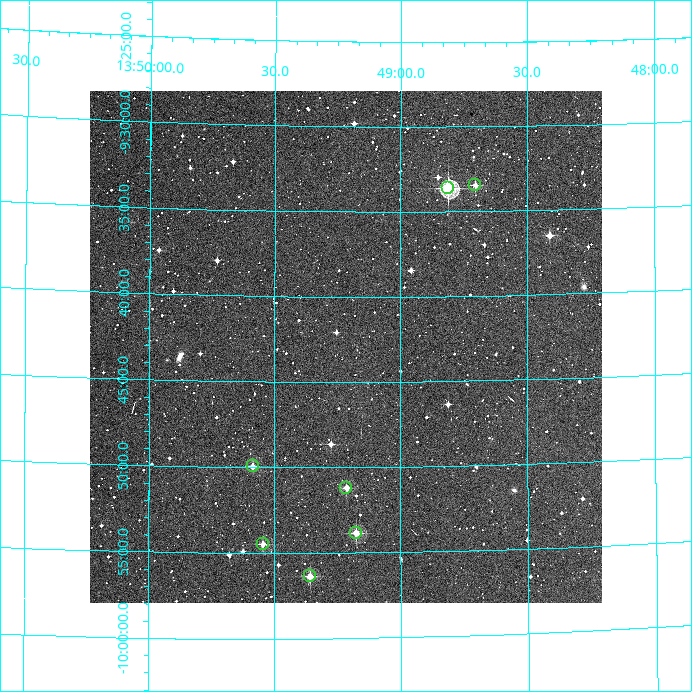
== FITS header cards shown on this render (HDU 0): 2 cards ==
NAXIS1  =                  512
NAXIS2  =                  512

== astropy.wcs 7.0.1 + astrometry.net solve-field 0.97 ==
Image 512 x 512 px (HDU 0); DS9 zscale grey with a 90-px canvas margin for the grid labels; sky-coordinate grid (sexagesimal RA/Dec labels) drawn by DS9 from the SOLVED WCS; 7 Tycho-2 reference stars matched to detected sources circled (green)
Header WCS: RA---TAN/DEC--TAN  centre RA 13:49:13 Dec -09:43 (207.30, -9.71 deg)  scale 3.52 arcsec/px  FOV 30.0' x 30.0'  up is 0 deg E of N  parity normal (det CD < 0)
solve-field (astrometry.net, Tycho-2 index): VERIFIED the header's WCS against the Tycho-2 star catalogue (verified at 2 index scales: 7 matches each, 0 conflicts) and refined it, rather than solving blind
Solved WCS: RA---TAN-SIP/DEC--TAN-SIP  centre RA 13:49:13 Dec -09:43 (207.30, -9.72 deg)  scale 3.52 arcsec/px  FOV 30.0' x 30.0'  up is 0 deg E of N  parity normal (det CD < 0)
The solver's refit moves the header's centre by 1.9 arcsec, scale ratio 1.001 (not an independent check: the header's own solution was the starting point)
Tycho-2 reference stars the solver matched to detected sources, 7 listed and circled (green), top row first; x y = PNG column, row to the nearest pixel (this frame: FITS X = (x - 90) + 1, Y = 512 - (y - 91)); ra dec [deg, ICRS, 3 dp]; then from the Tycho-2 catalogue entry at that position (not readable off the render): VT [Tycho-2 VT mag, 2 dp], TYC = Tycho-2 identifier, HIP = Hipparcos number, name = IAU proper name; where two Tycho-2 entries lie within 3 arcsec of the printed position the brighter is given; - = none
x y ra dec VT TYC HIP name
475 185 207.176 -9.558 11.69 5553-738-1 - -
448 188 207.202 -9.561 9.44 5553-1039-1 - -
253 466 207.396 -9.832 11.34 5553-862-1 - -
346 488 207.303 -9.853 11.09 5553-945-1 - -
356 533 207.294 -9.897 10.95 5553-1360-1 - -
263 544 207.386 -9.908 11.23 5553-1071-1 - -
310 576 207.340 -9.939 10.93 5553-884-1 - -